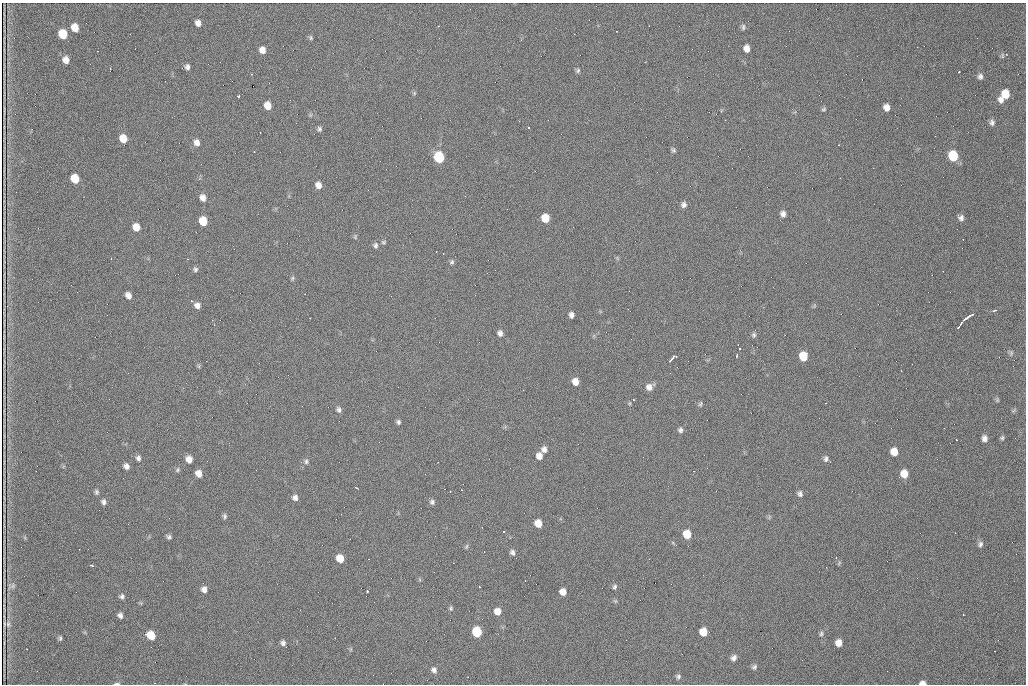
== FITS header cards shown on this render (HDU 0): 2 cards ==
NAXIS1  =                 1024 /fastest changing axis
NAXIS2  =                  682 /next to fastest changing axis

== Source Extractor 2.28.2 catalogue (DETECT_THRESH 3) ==
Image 1024 x 682 px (HDU 0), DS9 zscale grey, 1 PNG px = 1 image px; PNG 1028 x 686 px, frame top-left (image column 1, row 682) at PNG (2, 3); no overlay
Background 940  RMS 22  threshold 66.1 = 3 sigma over >= 5 px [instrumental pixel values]
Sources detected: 148; all 148 listed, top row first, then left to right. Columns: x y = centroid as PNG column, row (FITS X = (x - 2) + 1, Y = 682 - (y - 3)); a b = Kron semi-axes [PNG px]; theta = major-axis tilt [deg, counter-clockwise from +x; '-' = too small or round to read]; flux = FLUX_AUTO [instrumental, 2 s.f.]
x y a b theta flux
198 23 6 5 - 7400
438 26 3 2 - 1100
75 27 7 6 - 19000
743 27 8 5 90 3200
63 34 7 6 - 47000
311 38 7 4 -84 2300
747 48 7 5 -79 10000
262 50 6 6 - 10000
857 56 2 2 - 650
1002 56 8 4 -82 2000
66 60 7 6 - 10000
645 62 3 2 - 2800
187 67 6 5 - 4800
578 70 7 5 60 2900
959 72 3 2 - 1700
980 76 7 6 - 4700
862 79 2 2 - 870
414 93 6 4 -49 2000
1005 94 8 7 - 26000
239 96 3 3 - 2700
1001 100 8 7 - 7100
821 101 2 2 - 1000
268 106 7 6 - 18000
887 107 7 6 - 9600
824 109 7 5 16 2300
725 120 2 2 - 860
992 123 7 6 - 4700
528 127 3 2 - 2400
319 129 6 5 - 3200
123 138 7 6 - 21000
197 143 8 7 - 8300
839 145 2 2 - 940
673 150 7 5 -59 2900
254 152 3 2 - 1700
953 156 8 6 -73 67000
439 157 7 6 - 100000
75 179 7 6 - 34000
318 185 7 6 - 9500
16 192 2 2 - 1500
203 198 7 6 - 8900
684 205 7 6 - 5100
783 214 6 6 - 5900
545 218 7 6 - 31000
961 218 7 7 - 5300
203 221 7 6 - 36000
136 227 7 6 - 18000
355 237 7 5 -73 2100
383 242 6 5 - 2200
375 245 7 6 - 4000
436 251 2 2 - 850
188 259 3 2 - 970
452 262 7 6 - 3000
195 269 6 6 - 3400
292 278 6 5 - 2200
128 295 6 5 - 8600
197 305 6 6 - 7300
814 306 6 3 72 1700
995 310 6 3 13 2600
571 315 6 5 - 5500
968 317 10 3 34 20000
310 318 2 2 - 1600
961 323 3 2 - 1900
958 327 5 2 - 3700
500 333 7 6 - 5700
754 335 7 5 -81 3000
738 345 2 2 - 1000
740 349 3 2 - 3600
1011 353 8 5 82 2800
736 356 4 3 - 2400
803 356 7 6 - 38000
672 358 9 3 42 8500
199 366 6 4 72 1800
1013 366 3 2 - 1100
901 371 2 2 - 850
575 382 7 6 - 13000
649 387 8 7 - 9100
633 399 2 2 - 1200
997 400 7 4 -83 2100
630 403 6 4 71 1400
826 403 2 2 - 980
700 404 7 5 60 2400
339 409 7 6 - 4200
1013 411 7 4 31 2100
398 422 5 5 - 3400
680 430 7 6 - 3600
984 438 7 6 - 6700
1002 438 6 5 - 2500
956 440 3 2 - 1600
544 449 7 6 - 6400
894 452 7 6 - 18000
539 456 7 6 - 10000
138 458 7 6 - 4400
189 459 6 6 - 10000
826 459 8 5 88 4200
306 461 7 5 88 3400
126 466 6 5 - 6000
178 470 7 5 44 2600
694 471 2 2 - 880
199 473 6 5 - 11000
904 474 7 7 - 20000
357 488 3 2 - 2100
450 491 3 2 - 1400
96 492 7 5 -89 3100
800 494 8 6 -74 4300
295 498 7 7 - 5600
103 502 7 5 -84 4500
432 502 7 6 - 3800
99 510 2 2 - 890
225 516 6 5 - 2900
538 523 7 6 - 19000
503 531 3 2 - 1400
955 533 3 2 - 1200
687 534 7 6 - 26000
169 537 6 5 - 3300
980 544 8 6 68 4400
466 547 7 4 59 2000
512 552 7 6 - 4600
340 558 7 6 - 23000
839 563 7 3 54 1600
92 565 3 3 - 2800
13 586 9 6 43 3900
479 587 3 2 - 1500
615 587 7 5 68 3000
204 589 7 6 - 7300
367 591 3 3 - 5000
563 592 6 6 - 11000
122 596 7 6 - 4000
615 601 6 4 -43 2100
451 608 7 5 -89 2400
497 611 7 6 - 12000
963 614 2 2 - 1300
120 615 6 5 - 4900
8 624 12 6 -85 6600
477 632 7 6 - 62000
703 632 7 6 - 22000
821 634 7 6 - 3200
151 635 7 6 - 31000
60 638 7 4 -82 2600
283 643 6 6 - 4500
839 643 6 6 - 12000
351 649 6 3 71 1600
995 651 2 2 - 1100
734 658 7 6 - 5600
754 667 7 6 - 3400
434 670 8 7 - 5400
678 677 7 6 - 3500
923 683 6 4 -2 8100
117 684 7 3 3 2300
At the frame edge (FLAGS 8, measured only in part): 2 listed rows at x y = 923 683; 117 684

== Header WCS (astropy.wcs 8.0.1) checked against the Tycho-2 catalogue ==
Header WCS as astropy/WCSLIB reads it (CRVAL/CRPIX/CD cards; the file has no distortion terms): RA---TAN/DEC--TAN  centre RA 07:09:15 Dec +30:56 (107.31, +30.93 deg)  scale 1.44 arcsec/px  FOV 24.5' x 16.3'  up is -93 deg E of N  parity flipped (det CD > 0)
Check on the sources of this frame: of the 60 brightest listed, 3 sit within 2.2 arcsec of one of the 9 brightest Tycho-2 stars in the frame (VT <= 12.48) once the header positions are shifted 0.79 arcsec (0.78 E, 0.14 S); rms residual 1.17 arcsec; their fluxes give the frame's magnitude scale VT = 23.36 - 2.5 log10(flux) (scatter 0.10 mag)
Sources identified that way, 3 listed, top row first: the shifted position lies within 2.2 arcsec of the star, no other Tycho-2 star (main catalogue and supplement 1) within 4.4 arcsec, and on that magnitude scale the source's flux lands within +1.5 / -3 mag of the star's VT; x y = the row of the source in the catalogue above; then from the Tycho-2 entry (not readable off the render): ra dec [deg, ICRS J2000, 3 dp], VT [Tycho-2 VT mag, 2 dp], TYC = Tycho-2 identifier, HIP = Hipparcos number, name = IAU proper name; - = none
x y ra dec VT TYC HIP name
439 157 107.226 +30.900 10.76 2438-883-1 - -
203 221 107.261 +30.807 12.26 2438-856-1 - -
477 632 107.445 +30.924 11.38 2438-1056-1 - -